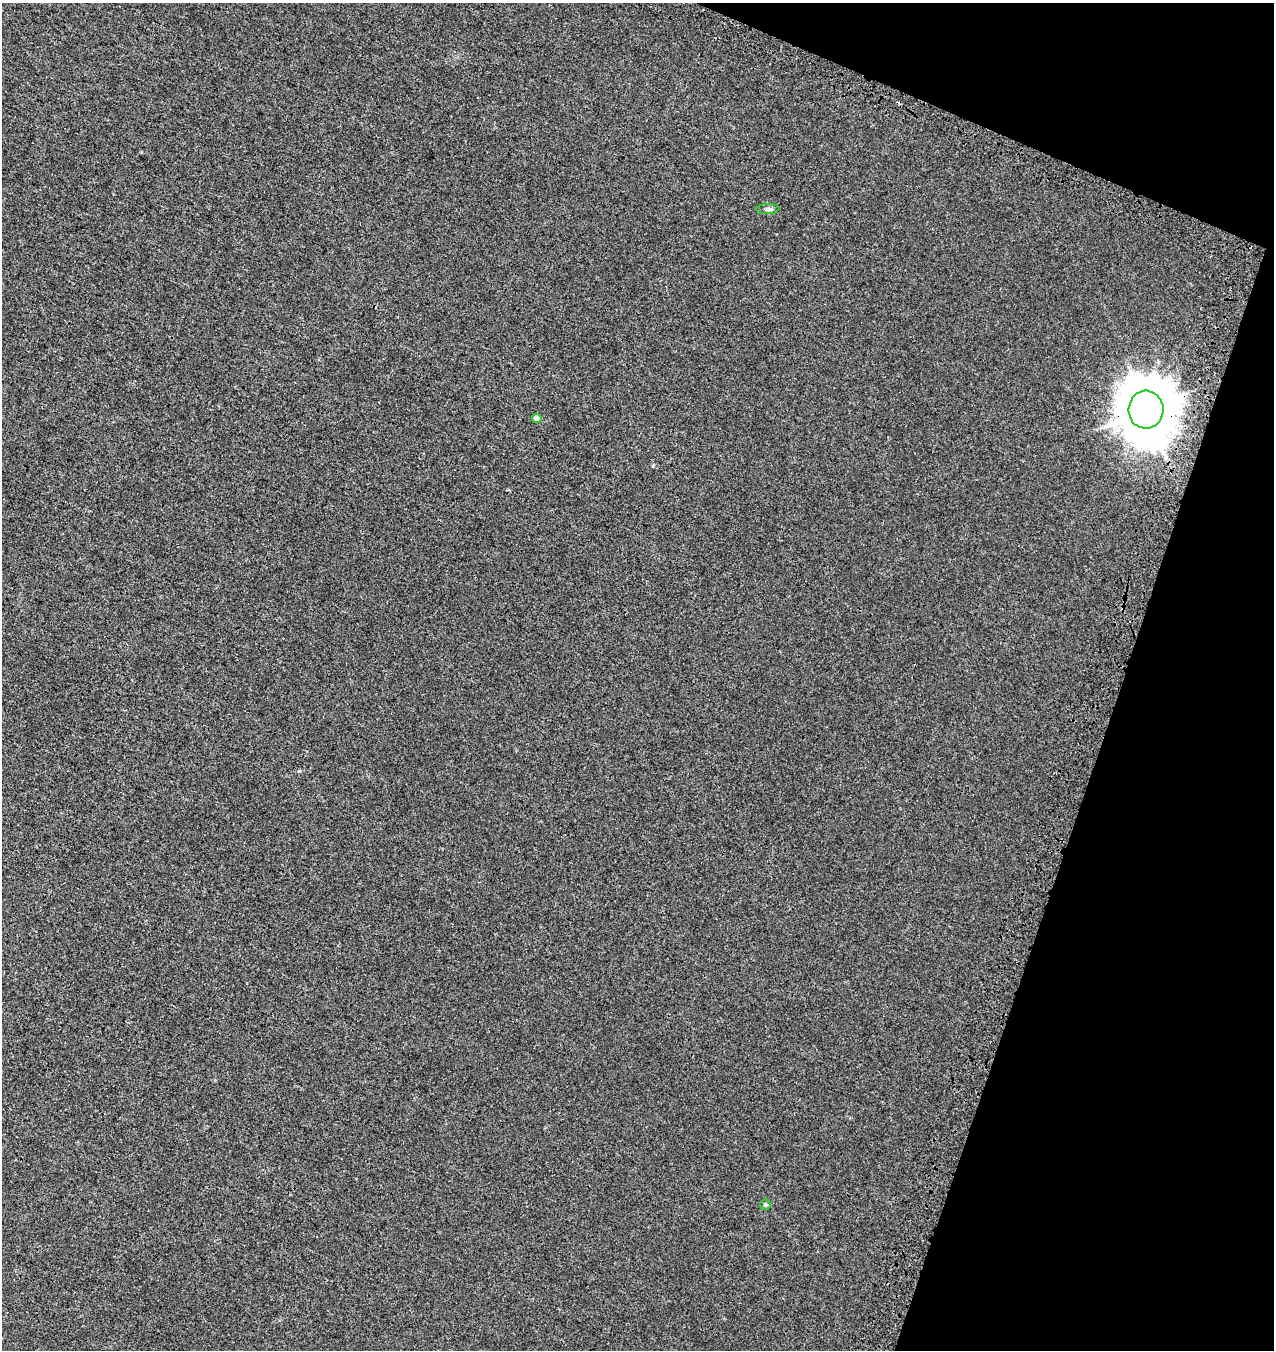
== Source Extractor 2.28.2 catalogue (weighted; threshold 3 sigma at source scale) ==
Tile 8 of 4 x 4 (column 4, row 2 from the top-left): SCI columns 4145-5416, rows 2836-4183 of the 5806 x 5664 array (HDU 1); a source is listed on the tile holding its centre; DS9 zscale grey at full resolution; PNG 1276 x 1352 px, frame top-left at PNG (2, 3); each listed source drawn as its Kron ellipse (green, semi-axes under 4 px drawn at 4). Shown black and unused: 17% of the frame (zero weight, under 3 of 4 exposures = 9% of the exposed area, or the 3 px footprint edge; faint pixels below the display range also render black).
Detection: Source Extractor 2.28.2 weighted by HDU 2 'WHT'; one run over the whole footprint, this tile lists its part. Background 0.00173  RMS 0.0029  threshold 0.013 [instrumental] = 3 sigma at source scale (4.5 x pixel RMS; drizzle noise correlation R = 1.50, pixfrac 1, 0.0396/0.0396 arcsec/px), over >= 5 px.
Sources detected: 4; all 4 listed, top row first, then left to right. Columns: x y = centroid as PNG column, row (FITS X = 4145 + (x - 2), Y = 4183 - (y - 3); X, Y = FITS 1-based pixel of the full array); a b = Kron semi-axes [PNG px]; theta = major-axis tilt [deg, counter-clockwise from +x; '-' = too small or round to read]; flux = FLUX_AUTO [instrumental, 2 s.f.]
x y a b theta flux
768 209 11 5 2 0.78
1146 410 19 17 86 1500
537 419 5 4 - 2
765 1205 5 5 - 0.45
Overlapping masked pixels (flux is a lower limit): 1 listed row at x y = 1146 410